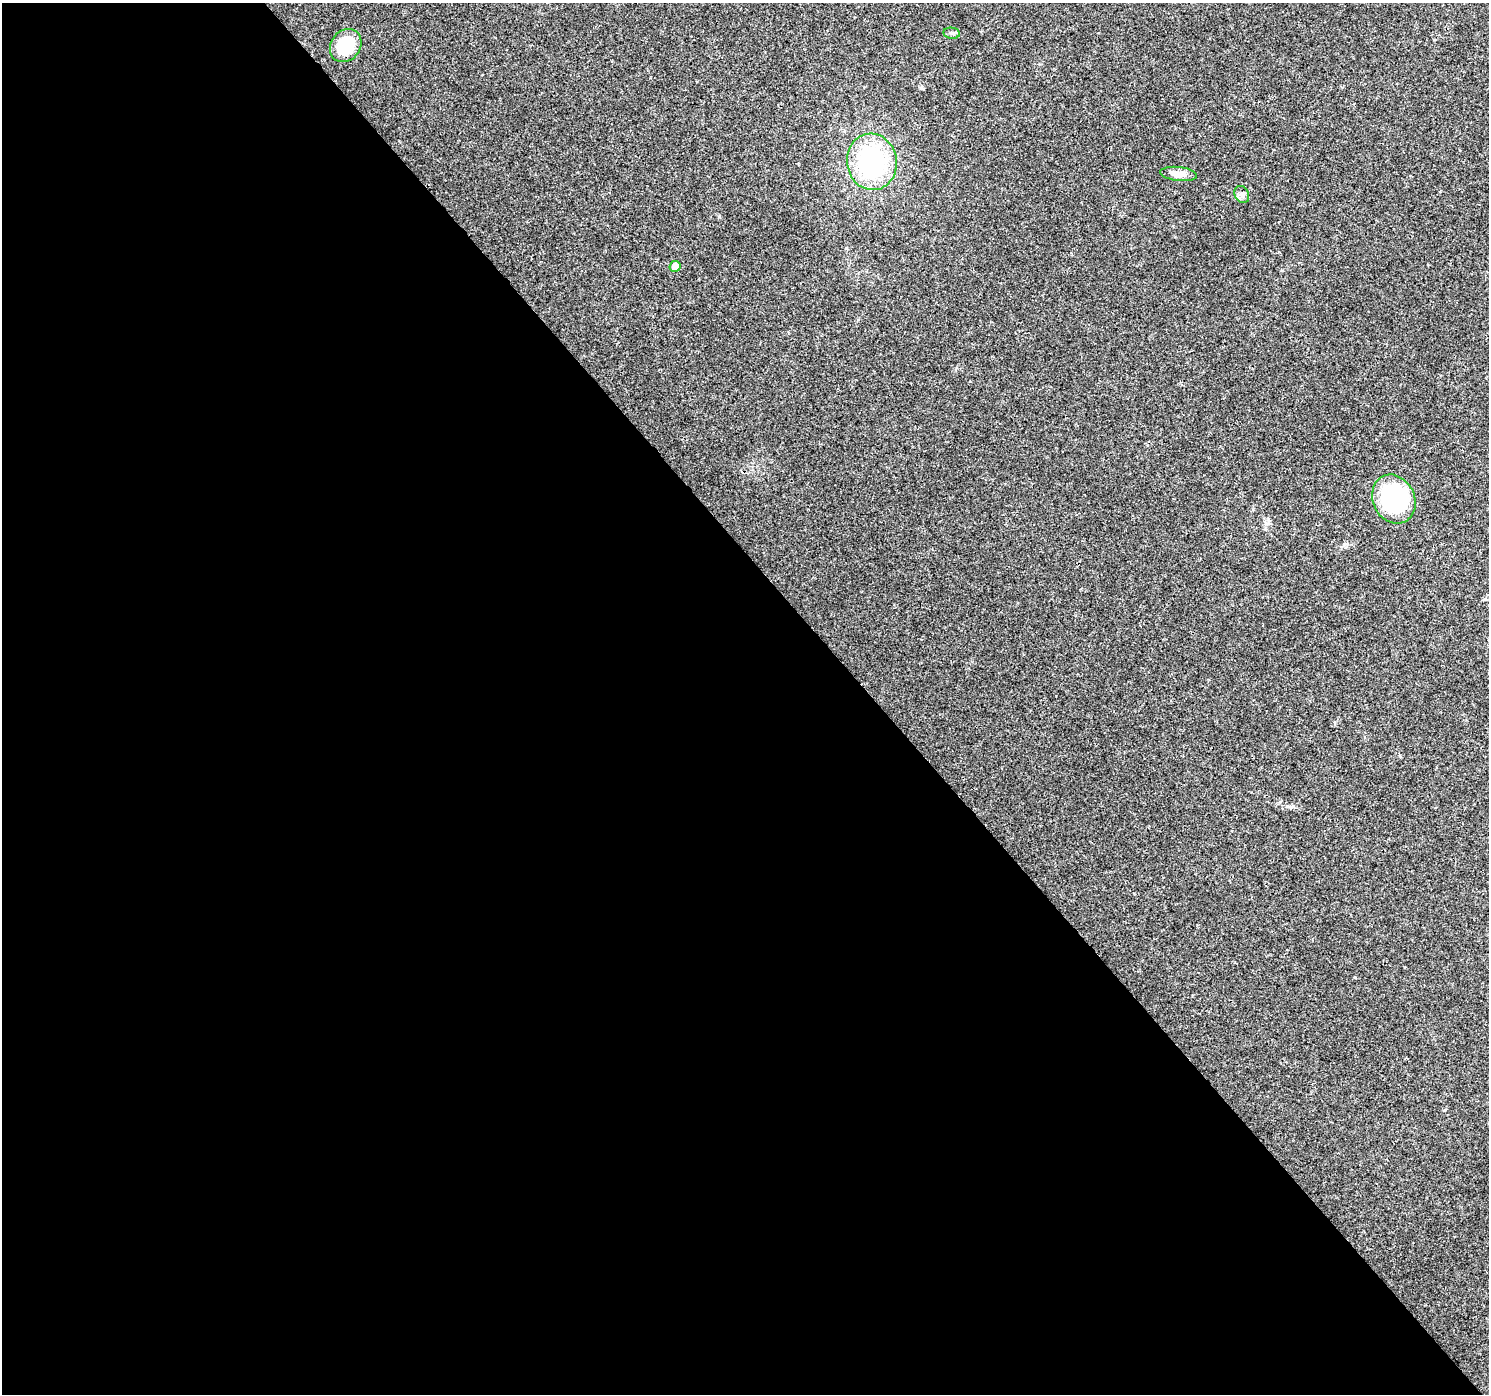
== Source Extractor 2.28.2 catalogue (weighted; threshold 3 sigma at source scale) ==
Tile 9 of 4 x 4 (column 1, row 3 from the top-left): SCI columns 53-1539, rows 1632-3023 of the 6045 x 5985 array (HDU 1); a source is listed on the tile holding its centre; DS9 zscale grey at full resolution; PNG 1491 x 1396 px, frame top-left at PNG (2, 3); each listed source drawn as its Kron ellipse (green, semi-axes under 4 px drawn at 4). Shown black and unused: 59% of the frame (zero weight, under 3 of 4 exposures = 5% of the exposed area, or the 3 px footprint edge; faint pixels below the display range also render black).
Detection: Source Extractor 2.28.2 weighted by HDU 2 'WHT'; one run over the whole footprint, this tile lists its part. Background 0.0257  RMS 0.003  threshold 0.0135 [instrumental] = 3 sigma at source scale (4.5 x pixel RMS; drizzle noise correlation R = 1.50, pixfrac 1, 0.0396/0.0396 arcsec/px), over >= 5 px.
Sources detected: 7; all 7 listed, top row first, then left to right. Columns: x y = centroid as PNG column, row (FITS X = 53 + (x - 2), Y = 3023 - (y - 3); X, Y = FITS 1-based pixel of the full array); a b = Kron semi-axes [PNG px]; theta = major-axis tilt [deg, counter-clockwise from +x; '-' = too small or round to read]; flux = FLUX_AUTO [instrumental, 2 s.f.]
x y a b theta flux
952 33 8 5 -8 0.64
346 46 17 14 52 12
872 162 28 25 -80 39
1179 174 18 7 -6 2.9
1242 195 9 7 -63 1
675 266 5 5 - 2.6
1394 499 25 21 -63 35